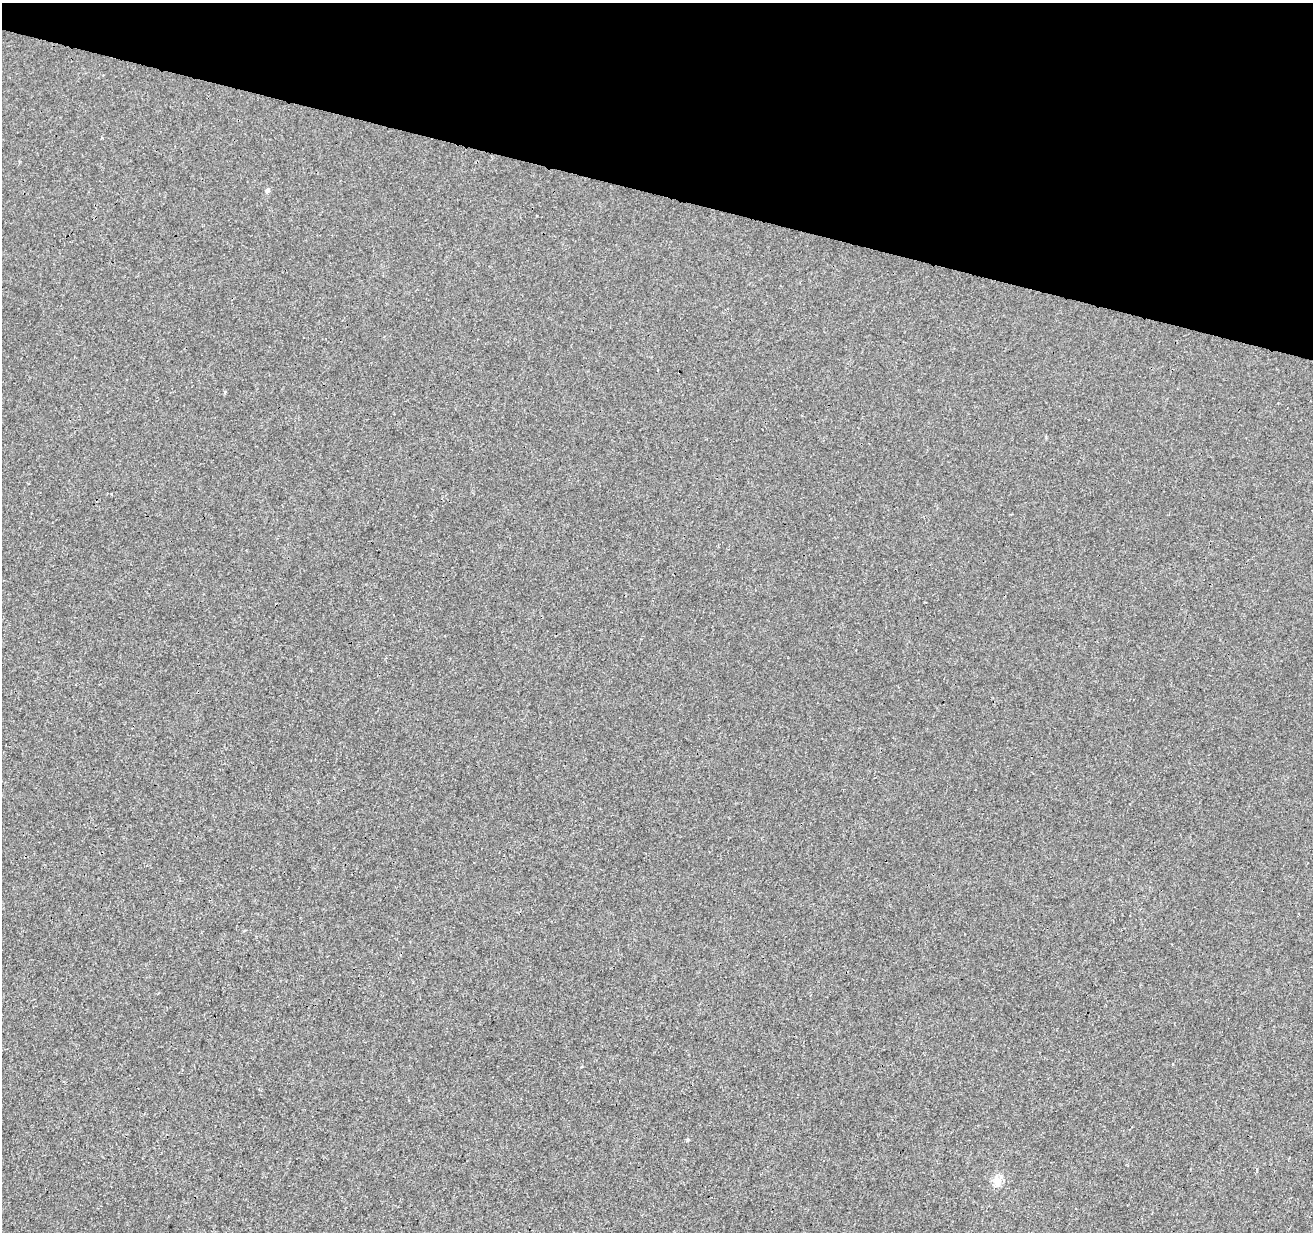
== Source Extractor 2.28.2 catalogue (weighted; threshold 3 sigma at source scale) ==
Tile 2 of 4 x 4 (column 2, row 1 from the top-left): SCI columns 1320-2630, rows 3975-5204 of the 5253 x 5424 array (HDU 1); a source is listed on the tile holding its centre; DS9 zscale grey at full resolution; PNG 1315 x 1234 px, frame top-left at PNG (2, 3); no overlay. Shown black and unused: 16% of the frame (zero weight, under 3 of 4 exposures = <1% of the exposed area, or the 3 px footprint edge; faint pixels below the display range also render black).
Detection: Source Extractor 2.28.2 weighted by HDU 2 'WHT'; one run over the whole footprint, this tile lists its part. Background -9.72e-05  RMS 0.0016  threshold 0.00738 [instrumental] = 3 sigma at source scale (4.5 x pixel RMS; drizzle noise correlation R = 1.50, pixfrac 1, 0.0396/0.0396 arcsec/px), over >= 5 px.
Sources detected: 4; all 4 listed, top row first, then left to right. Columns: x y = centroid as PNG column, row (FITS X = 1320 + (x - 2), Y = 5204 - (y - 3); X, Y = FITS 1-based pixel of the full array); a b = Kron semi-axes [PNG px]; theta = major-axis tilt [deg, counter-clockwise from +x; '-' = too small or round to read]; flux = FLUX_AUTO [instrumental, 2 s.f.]
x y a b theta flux
267 190 6 5 - 0.4
225 392 5 3 - 0.18
688 1140 4 4 - 0.19
997 1181 15 10 -76 1.3